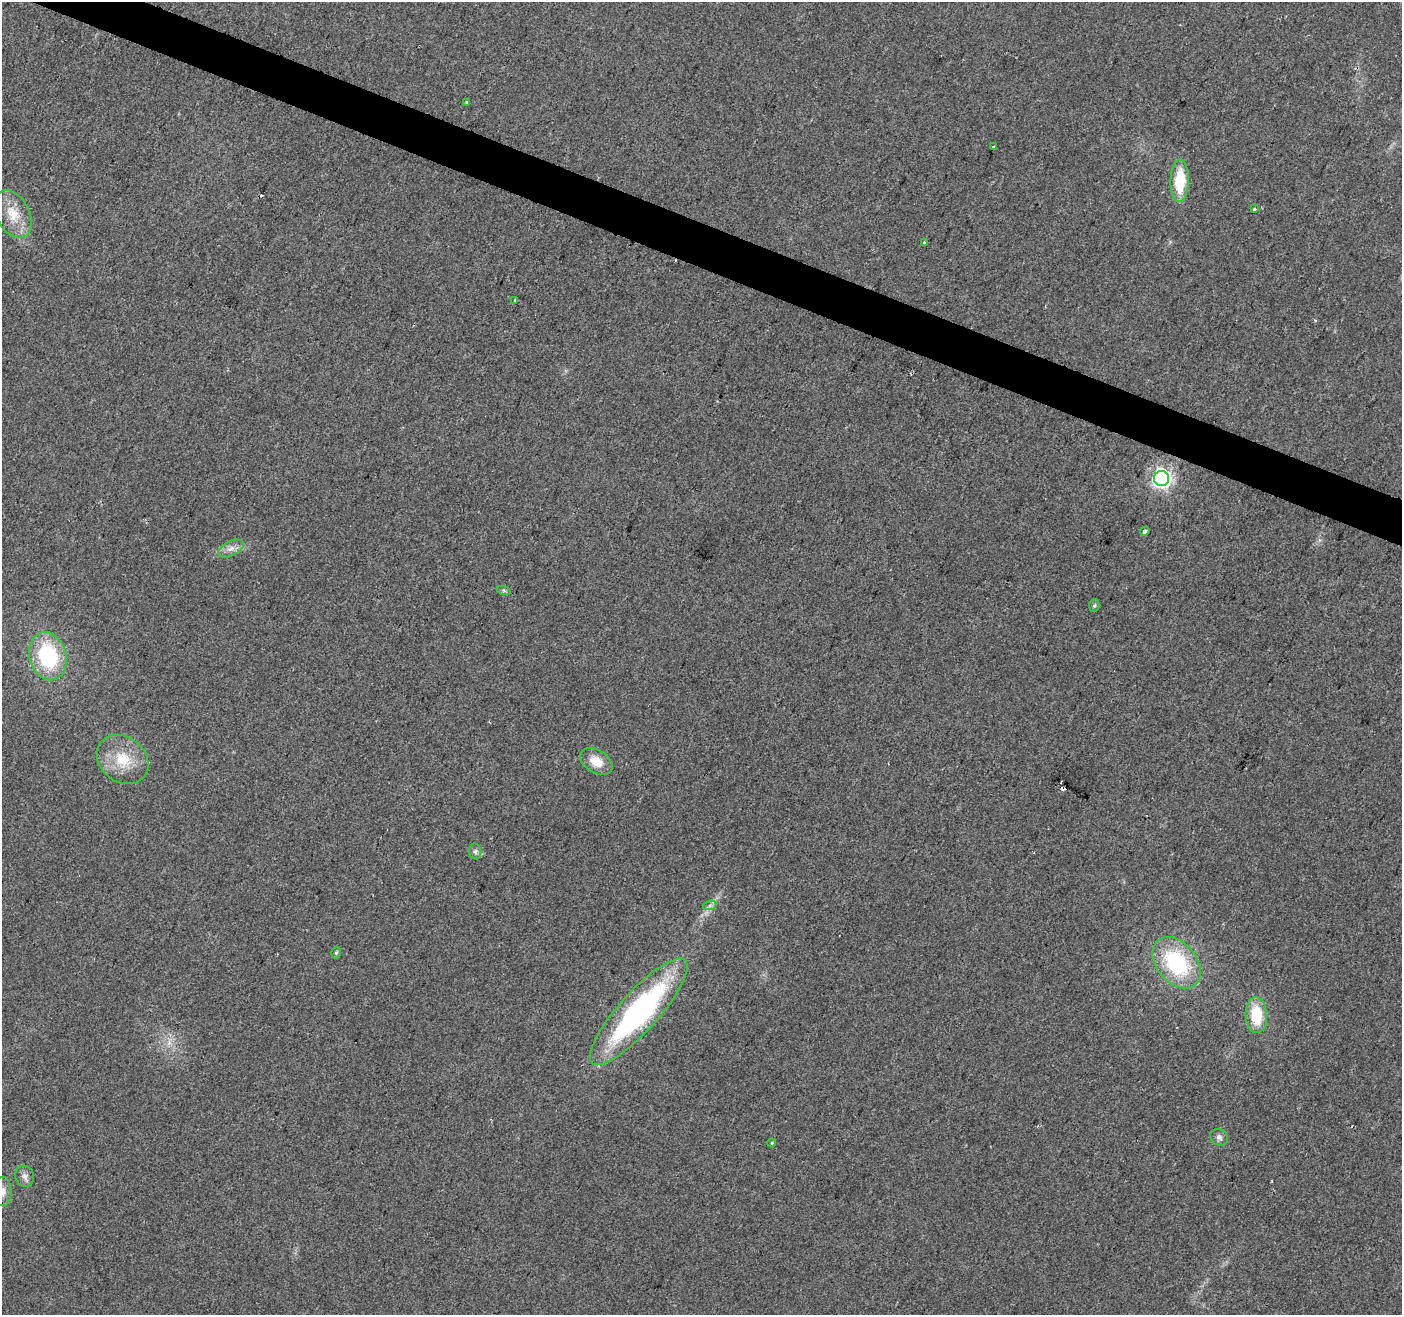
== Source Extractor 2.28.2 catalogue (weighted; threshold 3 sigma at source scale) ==
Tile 11 of 4 x 4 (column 3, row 3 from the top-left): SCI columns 2801-4200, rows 1521-2833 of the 5607 x 5732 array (HDU 1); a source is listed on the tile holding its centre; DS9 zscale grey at full resolution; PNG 1404 x 1317 px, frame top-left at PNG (2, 2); each listed source drawn as its Kron ellipse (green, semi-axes under 4 px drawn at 4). Shown black and unused: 3% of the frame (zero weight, under 2 of 3 exposures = <1% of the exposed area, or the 3 px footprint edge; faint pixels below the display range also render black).
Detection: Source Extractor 2.28.2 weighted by HDU 2 'WHT'; one run over the whole footprint, this tile lists its part. Background 0.0354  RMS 0.0068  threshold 0.0305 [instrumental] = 3 sigma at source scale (4.5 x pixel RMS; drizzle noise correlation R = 1.50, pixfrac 1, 0.0396/0.0396 arcsec/px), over >= 5 px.
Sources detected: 31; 1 too faint to see at this stretch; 5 cosmic-ray / hot-pixel residue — neither listed nor drawn; the other 25 listed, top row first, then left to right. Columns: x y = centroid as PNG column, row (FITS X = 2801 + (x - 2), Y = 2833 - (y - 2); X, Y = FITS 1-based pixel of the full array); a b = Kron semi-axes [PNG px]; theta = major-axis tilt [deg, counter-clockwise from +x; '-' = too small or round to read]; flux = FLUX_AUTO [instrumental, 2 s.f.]
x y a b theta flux
467 102 3 3 - 1.7
994 147 3 3 - 2.1
1180 181 21 9 88 28
1254 209 3 3 - 2.2
13 214 26 16 -62 16
924 243 4 3 - 2.8
515 300 3 3 - 10
1162 479 7 7 - 300
1145 531 5 4 - 3.4
231 549 14 7 26 4.6
504 591 7 4 -19 1.2
1094 605 6 5 - 1.2
48 656 24 18 -74 58
123 759 28 22 -38 23
596 761 17 11 -33 11
475 851 8 6 -75 1.8
710 905 7 4 19 1.6
336 953 6 4 72 1.1
1177 963 29 20 -50 61
639 1012 69 19 48 160
1256 1015 18 10 -87 27
1219 1137 9 8 - 2.6
772 1143 4 4 - 0.7
25 1176 10 9 - 3.5
3 1192 14 8 -90 5.1
Isophote crosses this tile's border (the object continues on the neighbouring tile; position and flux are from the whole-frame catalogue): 1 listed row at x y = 3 1192